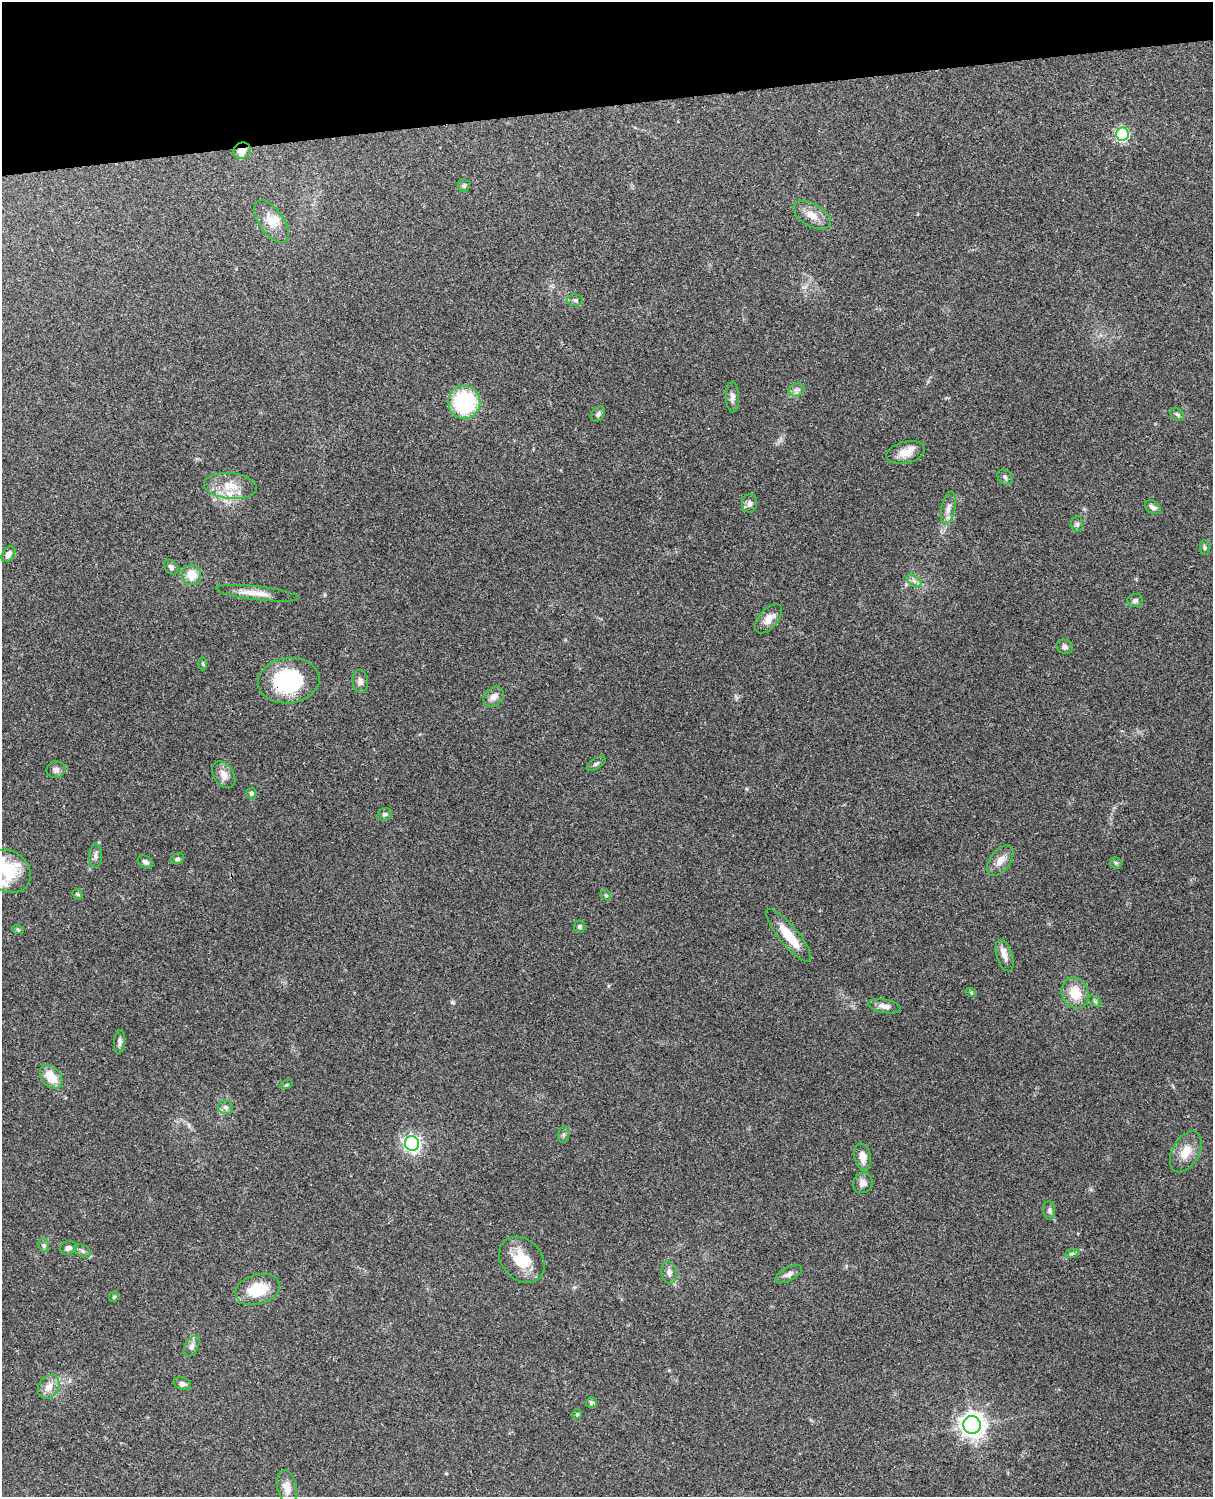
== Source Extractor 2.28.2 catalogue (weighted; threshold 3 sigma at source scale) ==
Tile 3 of 4 x 3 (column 3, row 1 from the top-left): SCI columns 2543-3753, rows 3154-4648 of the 5085 x 4925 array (HDU 1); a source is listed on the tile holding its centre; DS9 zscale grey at full resolution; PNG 1215 x 1499 px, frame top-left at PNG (2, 2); each listed source drawn as its Kron ellipse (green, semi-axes under 4 px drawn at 4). Shown black and unused: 7% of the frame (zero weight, under 3 of 4 exposures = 6% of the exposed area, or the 3 px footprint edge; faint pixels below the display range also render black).
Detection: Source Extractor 2.28.2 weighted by HDU 2 'WHT'; one run over the whole footprint, this tile lists its part. Background 0.219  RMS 0.0084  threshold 0.0378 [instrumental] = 3 sigma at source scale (4.5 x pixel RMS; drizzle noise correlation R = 1.50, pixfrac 1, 0.05/0.05 arcsec/px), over >= 5 px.
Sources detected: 84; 6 inside a brighter listed object's ellipse — not listed separately; the other 78 listed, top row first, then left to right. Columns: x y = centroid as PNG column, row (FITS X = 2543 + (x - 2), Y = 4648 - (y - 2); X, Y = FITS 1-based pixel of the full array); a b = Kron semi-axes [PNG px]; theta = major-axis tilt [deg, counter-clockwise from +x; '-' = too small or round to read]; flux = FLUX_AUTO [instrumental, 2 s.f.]
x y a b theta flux
1122 134 6 6 - 120
242 151 9 7 35 8.3
464 186 6 6 - 1.8
812 215 20 11 -31 9.6
271 221 24 12 -55 12
575 300 8 5 -1 2
797 390 8 6 20 2.8
732 397 15 6 -88 3.5
464 402 16 16 - 63
598 414 8 6 53 2.1
1177 415 8 5 -40 1.7
906 452 20 11 14 10
1005 477 9 6 -46 1.9
230 486 26 13 -6 16
750 503 9 7 84 3.4
1153 507 9 6 -31 3.5
948 508 17 7 77 5.4
1077 524 8 6 -88 2.1
1205 548 7 4 -84 1.4
8 554 8 6 55 4.3
171 567 8 6 -50 2.4
191 575 10 9 - 12
914 581 9 4 -36 2.4
257 593 41 7 -7 11
1135 601 8 6 16 2.5
768 619 17 9 50 7.8
1065 647 8 7 - 2.3
203 663 7 3 -89 1.1
289 681 31 22 7 70
360 681 11 8 -84 3.6
494 697 11 8 36 5.2
596 764 11 5 34 1.8
56 770 9 8 - 3.1
224 775 14 10 -57 7.3
251 793 5 5 - 1.6
385 814 7 6 - 1.8
95 856 12 6 89 3.1
177 859 6 5 - 1.6
1000 860 17 10 54 7.7
145 862 8 6 -32 2.7
1116 863 6 5 - 1.4
8 871 24 20 -38 30
78 894 6 4 -46 1
606 895 5 4 - 1.2
579 926 6 6 - 1.8
18 930 6 4 -20 1
789 935 33 9 -50 23
1005 955 16 8 -71 5.9
971 992 6 4 -19 1
1075 993 16 13 -67 17
1095 1001 7 4 -36 1.2
884 1006 16 7 -10 5.1
120 1042 12 5 85 2.7
51 1077 13 9 -51 16
286 1085 6 4 19 1.1
226 1107 7 6 - 2.4
563 1135 8 5 84 1.7
412 1143 7 7 - 220
1186 1152 22 13 61 13
863 1157 13 8 -80 7.3
863 1183 10 9 - 4.7
1049 1210 9 6 -89 2.2
44 1245 7 5 -70 1.6
68 1248 9 6 18 2.8
83 1251 9 5 -27 2.3
1072 1253 7 4 19 1.7
522 1260 26 20 -47 23
669 1272 11 7 -79 3.8
789 1274 14 6 28 3.7
258 1289 23 15 16 26
114 1297 5 4 - 1.1
192 1346 11 6 63 3.4
182 1384 9 6 -19 2.6
49 1387 12 10 56 7.9
591 1402 6 5 - 1.5
577 1414 5 5 - 1.3
972 1425 9 8 - 600
287 1487 17 9 -79 7.2
Overlapping masked pixels (flux is a lower limit): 2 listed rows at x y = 242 151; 289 681
Isophote crosses this tile's border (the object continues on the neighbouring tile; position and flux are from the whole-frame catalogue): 1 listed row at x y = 8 871